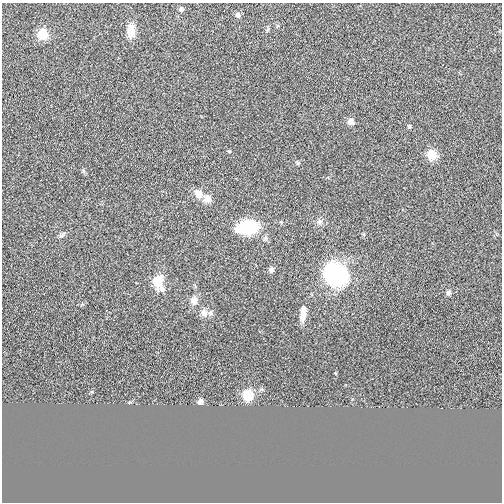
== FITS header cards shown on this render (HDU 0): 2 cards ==
NAXIS1  =                  500
NAXIS2  =                  500

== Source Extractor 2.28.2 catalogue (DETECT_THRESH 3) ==
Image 500 x 500 px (HDU 0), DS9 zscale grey, 1 PNG px = 1 image px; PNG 504 x 504 px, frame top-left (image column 1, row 500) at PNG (2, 3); no overlay
Background -4.88e-05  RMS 0.016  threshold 0.0476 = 3 sigma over >= 5 px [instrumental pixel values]
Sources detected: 25; all 25 listed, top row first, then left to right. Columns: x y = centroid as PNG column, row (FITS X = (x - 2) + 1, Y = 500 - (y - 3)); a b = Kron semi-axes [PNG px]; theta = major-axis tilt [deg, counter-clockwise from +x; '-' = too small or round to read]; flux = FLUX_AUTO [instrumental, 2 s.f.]
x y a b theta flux
181 9 5 5 - 3.1
238 15 7 6 - 3.2
268 29 7 4 59 1.5
131 31 16 9 -87 14
42 34 6 6 - 45
351 121 6 5 - 9.5
409 126 5 4 - 1.7
229 151 5 3 - 0.95
432 155 6 6 - 35
298 163 7 4 44 1.5
199 193 10 8 -46 9.7
207 198 9 8 - 7.7
319 222 7 7 - 3.4
248 227 18 11 9 69
62 235 11 3 48 1.6
271 270 7 7 - 2.7
337 275 22 19 -29 120
158 282 9 7 -76 42
449 293 7 6 - 2.4
194 300 9 8 - 7.5
204 313 11 9 -70 5.3
210 313 8 6 76 3
303 313 16 6 84 11
248 395 6 6 - 51
200 402 5 5 - 7.4